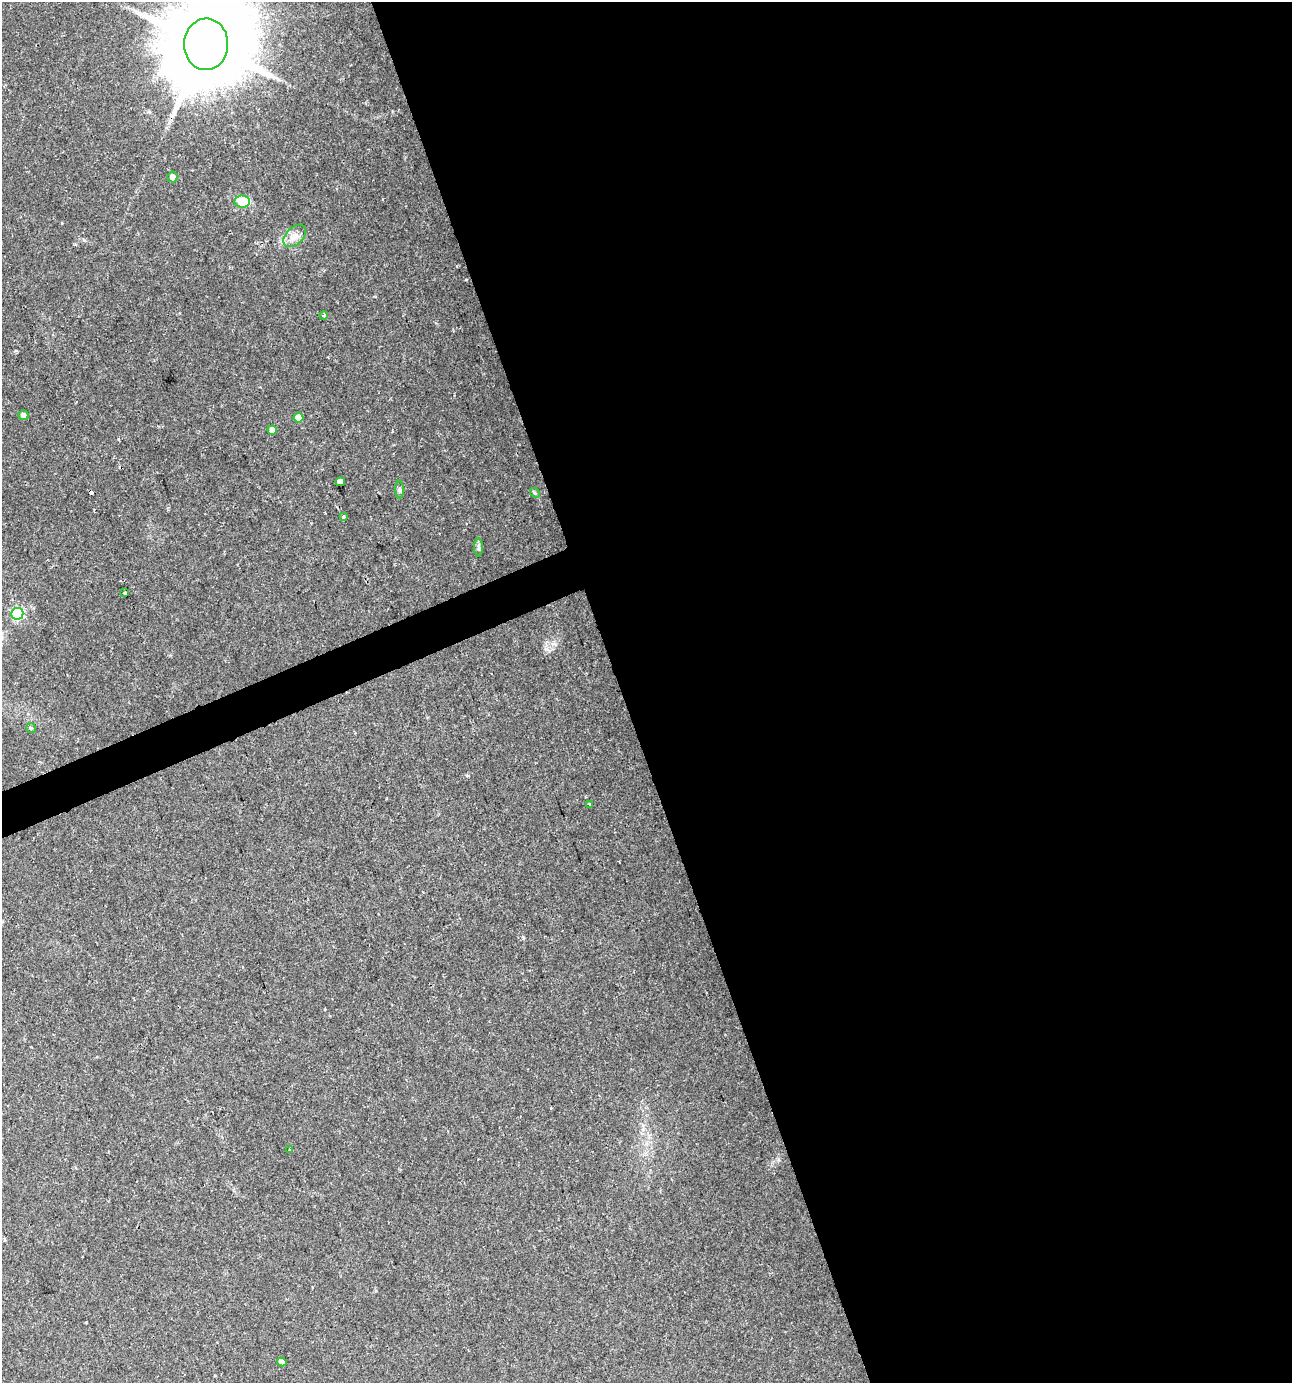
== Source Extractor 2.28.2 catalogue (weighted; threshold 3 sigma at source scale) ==
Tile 8 of 4 x 4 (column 4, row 2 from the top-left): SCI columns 4003-5292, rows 2763-4143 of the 5368 x 5526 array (HDU 1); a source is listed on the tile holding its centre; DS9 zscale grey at full resolution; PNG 1294 x 1385 px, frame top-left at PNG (2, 2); each listed source drawn as its Kron ellipse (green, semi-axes under 4 px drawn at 4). Shown black and unused: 54% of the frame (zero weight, under 2 of 3 exposures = <1% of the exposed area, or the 3 px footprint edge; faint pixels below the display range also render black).
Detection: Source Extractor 2.28.2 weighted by HDU 2 'WHT'; one run over the whole footprint, this tile lists its part. Background 0.0424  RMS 0.0033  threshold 0.015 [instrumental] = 3 sigma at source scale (4.5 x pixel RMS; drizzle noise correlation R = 1.50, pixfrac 1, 0.0396/0.0396 arcsec/px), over >= 5 px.
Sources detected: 21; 2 cosmic-ray / hot-pixel residue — neither listed nor drawn; the other 19 listed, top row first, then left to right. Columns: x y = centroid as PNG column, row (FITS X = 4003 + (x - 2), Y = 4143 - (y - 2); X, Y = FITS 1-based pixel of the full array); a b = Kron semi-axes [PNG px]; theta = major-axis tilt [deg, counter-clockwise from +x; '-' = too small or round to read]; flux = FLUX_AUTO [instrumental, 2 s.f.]
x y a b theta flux
206 44 26 22 89 5700
172 177 5 5 - 2.1
242 202 8 6 -4 11
295 236 13 8 45 2.6
324 315 4 3 - 0.3
23 415 5 5 - 2
298 418 5 5 - 4.2
272 430 5 4 - 2.4
340 482 4 4 - 14
400 489 9 4 -89 0.65
535 493 5 4 - 0.4
344 517 4 3 - 0.48
479 548 9 4 -90 0.85
125 593 3 3 - 2.5
17 614 6 6 - 41
31 728 5 5 - 0.6
589 804 3 2 - 0.64
289 1150 3 2 - 0.34
282 1362 4 4 - 1.3
Overlapping masked pixels (flux is a lower limit): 1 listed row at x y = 206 44
Isophote crosses this tile's border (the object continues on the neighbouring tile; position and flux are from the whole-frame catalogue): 1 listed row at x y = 206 44